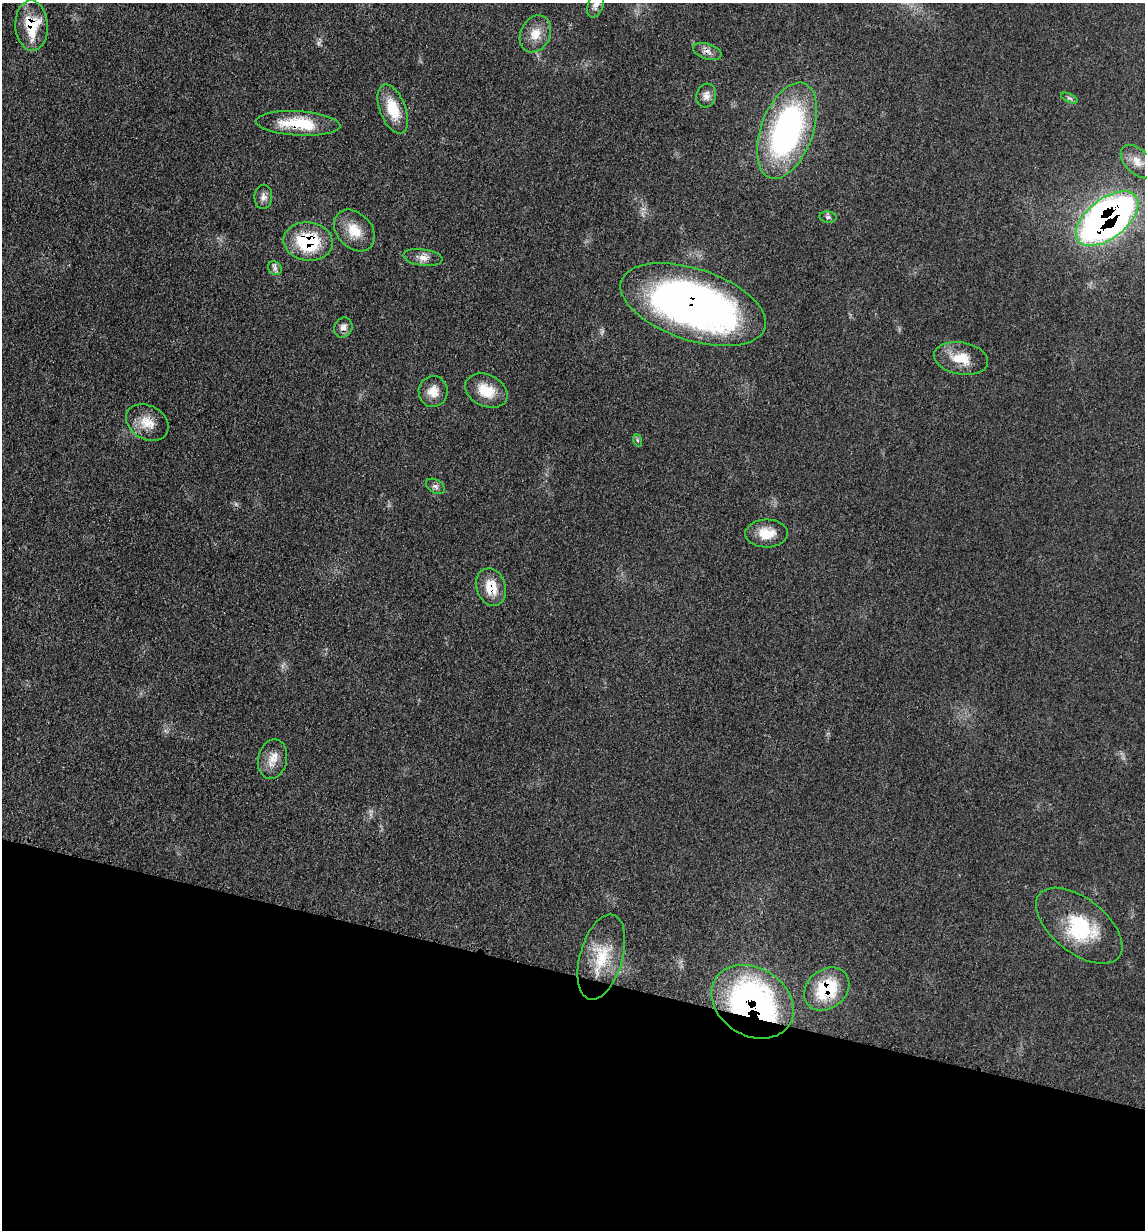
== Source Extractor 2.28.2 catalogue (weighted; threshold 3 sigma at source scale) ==
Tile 15 of 4 x 4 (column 3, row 4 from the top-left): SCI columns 2536-3678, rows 16-1243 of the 4948 x 4938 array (HDU 1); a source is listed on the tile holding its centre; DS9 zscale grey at full resolution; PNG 1147 x 1232 px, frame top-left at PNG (2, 3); each listed source drawn as its Kron ellipse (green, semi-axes under 4 px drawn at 4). Shown black and unused: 21% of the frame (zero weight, under 3 of 4 exposures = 2% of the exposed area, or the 3 px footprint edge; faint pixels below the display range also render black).
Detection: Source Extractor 2.28.2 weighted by HDU 2 'WHT'; one run over the whole footprint, this tile lists its part. Background 0.0527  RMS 0.0059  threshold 0.0265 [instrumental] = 3 sigma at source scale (4.5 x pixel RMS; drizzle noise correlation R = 1.50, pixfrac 1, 0.05/0.05 arcsec/px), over >= 5 px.
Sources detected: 34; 1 too faint to see at this stretch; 1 inside a brighter object's white glare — neither listed nor drawn; the other 32 listed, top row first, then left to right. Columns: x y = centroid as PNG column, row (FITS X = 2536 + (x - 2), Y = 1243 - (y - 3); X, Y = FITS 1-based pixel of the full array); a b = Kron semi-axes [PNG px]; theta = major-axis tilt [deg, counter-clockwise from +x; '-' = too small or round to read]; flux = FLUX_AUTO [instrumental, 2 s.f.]
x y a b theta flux
596 5 14 7 70 3.4
32 26 25 16 -87 23
535 34 19 14 64 9.4
707 51 15 7 -17 3.5
706 96 12 9 74 3.8
1069 98 9 4 -25 1.3
393 109 26 13 -69 17
298 123 42 12 -4 25
787 131 50 26 70 160
1137 162 20 12 -45 7.3
263 197 12 9 89 3.1
828 217 8 5 -7 1.7
1107 219 36 19 38 360
354 230 23 17 -47 12
308 242 24 19 -7 39
423 257 20 8 -7 4.9
275 268 7 6 - 2
693 305 76 35 -18 310
343 327 10 8 64 3.4
961 358 27 16 -10 13
433 391 15 14 - 7.3
486 391 22 15 -26 14
147 422 22 17 -30 11
637 440 6 4 -72 0.92
435 486 10 6 -30 2
767 533 21 14 1 11
491 587 19 14 -71 13
273 759 20 14 78 7.9
1079 926 51 27 -38 40
601 957 44 21 74 23
827 989 24 19 39 30
752 1002 44 34 -31 180
Overlapping masked pixels (flux is a lower limit): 10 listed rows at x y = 32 26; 707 51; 298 123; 1107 219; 308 242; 693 305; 961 358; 491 587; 827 989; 752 1002
Isophote crosses this tile's border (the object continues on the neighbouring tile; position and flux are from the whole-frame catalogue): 1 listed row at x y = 596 5